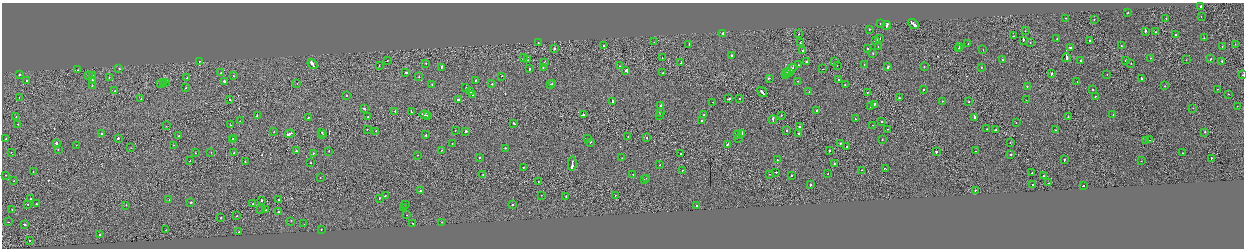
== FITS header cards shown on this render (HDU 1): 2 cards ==
NAXIS1  =                 2484
NAXIS2  =                  492

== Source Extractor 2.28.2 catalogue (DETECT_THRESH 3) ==
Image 2484 x 492 px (HDU 1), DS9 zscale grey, zoomed out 1/2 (1 PNG px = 2 x 2 image px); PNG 1246 x 250 px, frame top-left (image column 1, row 491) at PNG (2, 3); each listed source drawn as its Kron ellipse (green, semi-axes under 4 px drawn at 4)
Background -9.99e-05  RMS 0.062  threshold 0.186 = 3 sigma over >= 5 px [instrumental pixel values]
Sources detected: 332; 23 cannot appear on this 1/2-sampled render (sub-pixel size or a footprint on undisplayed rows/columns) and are neither listed nor drawn; the other 309 listed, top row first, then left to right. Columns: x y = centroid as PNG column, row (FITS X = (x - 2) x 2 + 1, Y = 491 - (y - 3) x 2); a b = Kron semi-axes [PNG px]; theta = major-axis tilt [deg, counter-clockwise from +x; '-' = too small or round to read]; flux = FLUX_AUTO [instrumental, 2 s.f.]
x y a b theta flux
1201 7 2 2 - 650
1128 13 2 2 - 41
1201 17 2 2 - 18
1065 18 2 2 - 36
1166 18 2 2 - 50
1094 19 2 1 - 28
880 23 2 1 - 180
913 24 6 2 -39 370
887 25 4 2 - 180
870 29 2 1 - 22
1025 31 2 1 - 37
1145 31 2 2 - 190
1155 32 2 2 - 35
723 33 2 2 - 48
799 34 2 1 - 44
1176 35 2 1 - 33
1013 36 2 1 - 98
880 38 2 1 - 14
1204 38 2 2 - 30
1057 39 2 2 - 71
876 40 3 2 - 190
1023 40 2 1 - 390
1089 41 2 2 - 88
538 42 2 1 - 27
654 42 2 2 - 12
800 42 3 1 - 79
1030 43 2 1 - 48
689 44 2 2 - 58
968 44 2 1 - 50
1235 44 2 1 - 29
603 46 2 1 - 37
959 46 2 2 - 18
1121 46 2 2 - 50
1222 46 2 1 - 38
878 47 2 2 - 21
1070 47 4 2 - 110
868 48 2 2 - 39
554 49 2 2 - 100
958 49 2 2 - 150
983 50 2 1 - 15
803 51 2 2 - 260
873 53 2 2 - 41
732 56 2 2 - 73
523 58 2 2 - 72
662 58 2 1 - 54
1066 58 4 2 - 12000
1151 58 2 1 - 33
1211 59 2 2 - 110
387 60 2 1 - 36
527 60 2 2 - 68
1002 60 2 2 - 33
1081 60 2 2 - 62
1186 60 2 1 - 33
199 61 2 1 - 26
1126 61 2 2 - 96
1222 61 2 2 - 170
544 62 2 2 - 25
681 62 2 1 - 38
807 62 2 2 - 59
834 62 2 1 - 30
426 63 2 1 - 19
1131 63 2 2 - 33
312 64 6 2 -52 350
379 65 2 2 - 24
798 65 2 2 - 14
864 65 2 1 - 48
619 66 2 1 - 39
837 66 2 1 - 24
924 66 2 2 - 26
442 67 2 2 - 77
888 67 3 2 - 78
981 67 2 2 - 29
543 68 2 2 - 25
119 69 2 2 - 54
530 69 2 2 - 93
823 69 2 1 - 26
78 70 2 1 - 18
626 70 2 2 - 1400
791 70 7 2 42 260
406 72 2 2 - 190
221 73 2 2 - 17
663 73 2 1 - 49
787 73 2 1 - 120
790 73 2 2 - 24
1052 73 3 1 - 110
785 74 2 2 - 93
1107 74 2 1 - 27
19 75 2 2 - 59
88 75 2 2 - 63
93 75 2 2 - 21
1242 75 2 1 - 37
234 76 2 2 - 41
502 76 2 1 - 21
419 77 2 2 - 38
109 78 2 2 - 42
187 78 2 2 - 40
769 78 2 1 - 130
1141 78 2 2 - 41
92 80 2 2 - 81
838 80 2 2 - 150
27 81 2 2 - 28
224 81 2 2 - 140
476 81 2 2 - 62
798 81 2 1 - 32
166 82 2 1 - 85
1077 82 2 2 - 27
164 83 2 1 - 96
553 83 2 2 - 49
160 84 2 2 - 85
297 84 2 1 - 35
432 84 2 1 - 40
492 84 2 2 - 41
551 84 2 2 - 42
845 85 2 2 - 34
92 86 2 2 - 36
1027 86 2 2 - 34
1164 86 2 1 - 25
186 88 2 2 - 45
466 88 2 2 - 43
924 89 2 1 - 130
1093 89 2 2 - 49
1217 89 2 2 - 25
114 91 2 2 - 26
471 91 4 2 - 950
762 92 5 2 - 260
809 92 2 2 - 49
867 92 2 1 - 19
1228 94 2 2 - 50
347 95 2 2 - 31
473 95 2 2 - 39
1095 97 2 2 - 45
19 98 2 1 - 20
141 98 2 1 - 18
740 98 2 2 - 40
899 98 2 2 - 65
230 99 2 1 - 72
729 99 3 2 - 220
458 100 2 2 - 65
1026 100 2 1 - 24
612 101 2 2 - 500
942 101 2 2 - 14
713 102 2 2 - 36
968 102 2 2 - 37
874 104 3 2 - 130
661 105 2 2 - 97
870 106 2 2 - 41
1237 106 2 2 - 24
364 108 3 2 - 96
1193 108 2 1 - 86
816 110 2 2 - 68
395 111 2 2 - 46
411 112 2 2 - 62
660 112 2 2 - 33
257 115 2 2 - 51
425 115 5 2 - 300
583 115 2 1 - 520
660 115 2 2 - 33
704 115 2 2 - 59
781 115 2 1 - 38
1113 115 2 1 - 16
427 116 3 1 - 160
1068 116 2 1 - 74
16 117 2 1 - 35
368 117 2 1 - 32
974 117 2 2 - 200
308 118 2 2 - 42
773 119 4 2 - 150
855 119 2 1 - 17
240 121 2 1 - 21
702 121 2 2 - 65
882 121 2 2 - 38
1016 122 2 1 - 15
514 123 3 2 - 52
18 124 2 2 - 20
230 125 2 1 - 38
873 125 2 2 - 150
166 126 2 1 - 24
799 127 2 2 - 62
367 129 2 2 - 33
887 129 2 1 - 27
987 129 2 1 - 23
455 130 2 1 - 23
787 130 2 2 - 130
996 130 2 2 - 29
1056 130 2 2 - 55
376 131 2 1 - 45
466 131 2 2 - 210
274 132 2 2 - 35
1205 132 2 1 - 450
102 133 2 2 - 34
322 133 2 2 - 73
741 133 3 2 - 330
798 133 2 1 - 41
289 134 5 2 - 300
323 134 2 1 - 37
426 135 2 2 - 55
737 135 2 2 - 130
179 136 2 1 - 32
628 137 2 1 - 40
647 137 2 1 - 38
118 138 2 2 - 370
233 138 2 2 - 73
588 138 2 2 - 45
739 138 2 2 - 27
6 139 2 2 - 41
232 140 2 2 - 99
882 140 2 2 - 42
1149 140 2 1 - 23
1146 141 2 2 - 18
590 142 2 2 - 46
1010 142 2 1 - 29
841 143 2 2 - 28
57 144 3 2 - 480
452 144 2 2 - 33
727 144 2 2 - 73
76 145 2 1 - 7.3
173 145 2 1 - 18
846 147 2 1 - 61
131 148 2 1 - 20
505 148 2 2 - 41
58 149 2 2 - 42
441 150 2 1 - 21
830 150 2 2 - 77
296 151 2 1 - 250
329 151 2 2 - 31
975 151 2 1 - 19
11 152 2 1 - 32
211 152 2 2 - 23
936 152 2 2 - 300
195 153 2 2 - 32
234 153 2 1 - 50
313 153 2 2 - 32
1182 153 2 1 - 33
681 154 2 2 - 27
1011 154 2 2 - 140
418 155 2 2 - 48
480 158 2 2 - 26
622 158 2 1 - 18
1211 158 2 2 - 83
777 159 2 2 - 15
1064 160 2 2 - 84
190 161 2 1 - 25
1141 161 2 1 - 18
245 162 2 2 - 23
310 163 2 2 - 42
572 163 7 2 85 360
834 164 2 2 - 56
660 165 2 1 - 24
523 167 2 1 - 78
885 169 3 1 - 61
682 170 2 2 - 18
861 170 2 2 - 53
33 171 2 2 - 30
776 172 2 2 - 46
828 173 2 2 - 31
1032 173 2 1 - 20
483 174 2 1 - 40
633 174 2 1 - 24
769 174 2 1 - 14
5 175 2 1 - 16
791 175 2 2 - 120
1043 176 2 2 - 51
320 177 2 2 - 32
647 178 2 2 - 33
644 180 2 2 - 31
14 181 2 2 - 19
538 181 2 1 - 28
1049 183 2 1 - 77
810 185 2 2 - 690
1033 185 2 2 - 150
1083 186 2 2 - 86
975 190 2 1 - 120
420 191 2 2 - 88
385 195 2 1 - 150
541 195 2 1 - 12
615 195 2 1 - 49
566 196 2 1 - 19
379 198 2 2 - 81
31 199 2 2 - 290
169 200 2 1 - 6.8
278 200 2 1 - 30
261 201 2 1 - 120
190 202 2 2 - 73
27 204 2 2 - 17
36 204 2 2 - 48
253 204 2 1 - 81
512 204 2 2 - 34
126 205 2 1 - 27
405 205 2 2 - 42
697 205 2 2 - 42
404 208 2 2 - 30
12 209 2 2 - 20
261 210 2 1 - 41
265 210 2 1 - 36
279 212 3 2 - 250
407 215 2 2 - 26
237 216 2 1 - 12
221 217 2 2 - 42
291 221 2 2 - 32
8 222 2 1 - 40
442 222 2 1 - 38
413 223 2 2 - 25
24 224 3 2 - 120
304 224 2 2 - 44
321 229 2 2 - 50
166 230 2 1 - 28
239 232 2 2 - 61
99 235 2 1 - 56
30 240 2 1 - 140
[23 sub-pixel or undisplayed-footprint detections neither listed nor drawn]